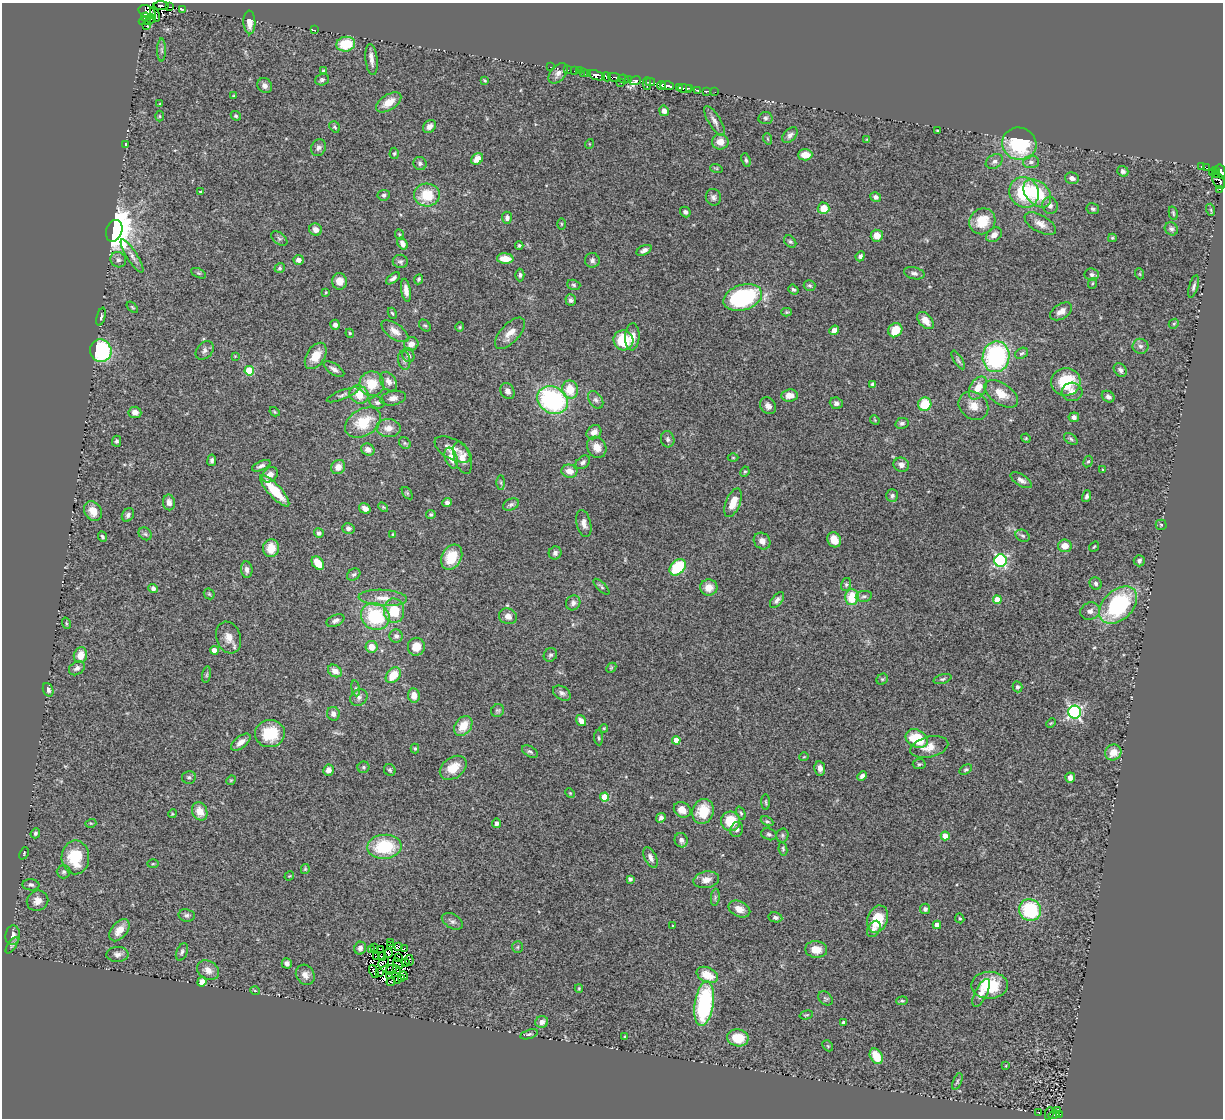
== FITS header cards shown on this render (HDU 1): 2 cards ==
NAXIS1  =                 1221
NAXIS2  =                 1116

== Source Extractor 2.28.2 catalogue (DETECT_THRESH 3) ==
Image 1221 x 1116 px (HDU 1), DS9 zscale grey, 1 PNG px = 1 image px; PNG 1225 x 1120 px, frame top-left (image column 1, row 1116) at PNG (2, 3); each listed source drawn as its Kron ellipse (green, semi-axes under 4 px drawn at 4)
Background 0.504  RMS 0.071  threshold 0.214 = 3 sigma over >= 5 px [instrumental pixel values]
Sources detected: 437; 17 with non-positive FLUX_AUTO (blend fragments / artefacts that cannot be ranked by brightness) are neither listed nor drawn; the other 420 listed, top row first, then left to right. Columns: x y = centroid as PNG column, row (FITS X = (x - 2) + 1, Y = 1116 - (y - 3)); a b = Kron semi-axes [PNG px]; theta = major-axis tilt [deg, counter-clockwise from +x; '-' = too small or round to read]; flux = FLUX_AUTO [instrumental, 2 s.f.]
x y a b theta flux
161 6 7 3 0 130
169 6 4 2 - 19
182 9 3 2 - 44
147 12 9 6 -27 46
155 14 7 3 -68 110
145 17 4 2 - 150
145 20 6 3 20 210
150 20 6 2 39 13
249 22 12 6 -88 43
147 25 3 2 - 33
314 30 3 2 - 84
346 44 9 7 8 160
162 50 11 4 -90 12
371 60 15 6 -83 30
550 67 3 2 - 13
568 70 2 2 - 21
324 71 4 4 - 9.9
574 71 2 2 - 15
579 71 3 2 - 8.3
558 73 12 7 50 18
584 73 3 3 - 17
587 73 2 2 - 13
597 75 8 4 -18 1000
607 77 5 2 - 69
614 77 6 3 -12 120
624 79 5 3 - 84
628 79 3 2 - 51
322 80 7 5 16 10
635 80 6 4 17 340
485 81 4 3 - 6.2
650 82 5 2 - 76
621 83 2 2 - 24
647 84 6 2 89 51
265 86 8 7 - 20
661 86 4 3 - 140
667 86 6 4 -4 1200
679 87 4 3 - 130
685 89 7 4 -5 600
690 89 3 2 - 220
698 90 4 2 - 120
707 91 4 3 - 150
715 92 2 2 - 4
234 96 4 3 - 4.2
389 102 14 7 33 67
160 104 3 3 - 3.9
664 111 5 4 - 23
160 116 5 3 - 4.4
236 116 5 4 - 7.8
765 118 7 6 - 11
714 121 17 6 -58 25
429 126 7 5 43 26
335 127 6 5 - 9
937 131 3 2 - 5.1
790 135 9 6 47 18
768 139 6 3 -70 4.9
867 139 4 3 - 3.8
720 142 8 8 - 50
589 144 5 3 - 3.7
1019 144 17 16 - 330
126 145 4 3 - 8
319 148 8 7 - 16
394 153 6 4 87 7.3
805 155 7 5 1 59
477 159 6 5 - 41
746 160 7 4 -71 7.3
994 161 9 6 32 17
1031 162 8 6 4 17
420 163 7 6 - 11
1201 167 4 3 - 37
716 168 6 4 -18 6
1206 168 4 3 - 58
1216 170 3 2 - 18
1123 171 6 5 - 13
1212 172 3 3 - 32
1221 172 7 3 -78 560
1216 173 3 2 - 30
1072 178 7 5 -17 20
1219 181 9 5 -59 91
1220 189 3 2 - 14
201 192 4 2 - 6
1024 192 16 14 -56 260
1037 193 16 11 -46 190
384 195 6 5 - 11
427 195 13 11 7 140
713 197 8 7 - 17
876 197 5 4 - 16
1050 206 8 7 - 20
824 208 6 6 - 72
1093 209 6 5 - 11
1211 210 6 4 -72 6.4
685 212 6 4 -48 12
1173 213 7 4 -77 7.2
507 218 6 5 - 17
982 221 14 12 43 110
561 224 6 4 -90 5.4
1040 224 17 8 -29 41
1171 229 7 6 - 13
316 230 6 6 - 30
114 231 11 8 71 7400
399 235 5 3 - 5.9
994 235 8 6 39 31
877 236 6 6 - 48
279 238 9 5 -37 11
1112 238 4 3 - 6.1
790 242 7 5 -47 9.3
403 244 6 4 -59 31
519 245 4 3 - 6.4
644 250 8 4 26 16
132 256 19 5 -58 27
860 256 5 4 - 17
505 259 8 5 -4 76
118 260 8 7 - 17
298 260 5 5 - 23
592 260 7 7 - 16
400 261 7 6 - 12
280 268 5 4 - 7.9
198 273 8 4 -26 7.9
914 273 10 6 -12 16
1140 274 5 3 - 4.3
520 275 6 4 90 9.6
1092 275 7 6 - 15
393 278 8 4 38 16
419 279 5 4 - 9
339 281 8 7 - 42
1093 283 5 3 - 5.3
574 285 7 5 -18 9.6
810 286 6 5 - 8.5
1194 286 11 4 74 14
406 290 11 4 -81 33
793 290 5 4 - 8.9
326 292 4 3 - 4.5
743 297 20 12 18 540
571 300 6 5 - 11
132 307 7 3 -44 5.8
1061 311 12 7 32 32
786 312 5 4 - 5.9
392 313 6 4 -67 6.3
101 317 9 4 76 9.4
925 320 10 6 -48 49
1174 324 5 4 - 6.7
335 325 5 5 - 19
425 325 7 5 -45 8.2
460 327 5 4 - 5.6
834 330 5 4 - 33
895 330 7 6 - 86
395 331 16 7 -35 36
350 333 4 4 - 6.1
510 333 19 9 47 50
632 337 13 7 86 40
623 340 10 10 - 160
411 344 7 6 - 32
1140 346 8 7 - 17
205 350 10 7 47 19
101 351 11 10 - 480
1022 353 7 5 30 9.7
408 355 7 6 - 16
235 356 3 3 - 3.3
316 356 14 9 58 73
996 357 15 13 81 690
404 360 9 6 -80 14
958 360 10 4 -59 10
334 369 11 5 -33 19
1120 370 7 6 - 17
249 371 5 4 - 220
389 382 10 7 -56 31
1066 382 15 14 - 190
372 384 12 12 - 110
873 384 4 4 - 14
978 388 12 7 60 69
570 390 9 8 - 98
507 391 8 6 -60 20
1072 392 10 9 - 28
359 394 10 8 -39 82
1001 394 19 10 -34 74
342 395 17 4 21 16
789 395 8 6 5 43
1108 397 7 5 -35 15
393 398 13 7 11 26
552 400 16 13 -28 690
596 400 10 6 -56 15
377 402 7 5 -18 14
836 403 6 5 - 19
925 404 7 6 - 140
768 406 9 7 -53 21
973 406 16 13 -40 58
135 412 6 6 - 28
275 412 5 3 - 5
1074 417 5 5 - 17
875 420 5 4 - 5.2
363 423 19 13 31 150
902 423 7 5 11 12
388 428 12 9 -2 41
594 432 8 6 38 26
1026 438 5 4 - 5.3
668 439 8 6 -75 14
1071 439 8 5 -37 9.7
117 441 5 4 - 9.8
405 443 6 5 - 7.4
597 447 11 9 -62 48
453 449 20 10 -29 54
368 450 7 6 - 28
451 458 11 6 -70 57
462 458 17 8 -73 50
733 458 5 3 - 4.4
212 460 6 4 82 13
583 462 8 5 41 15
1088 462 6 4 61 7
901 465 8 7 - 26
261 466 10 4 23 16
338 467 7 6 - 42
1103 470 4 2 - 4.1
569 471 8 6 -13 50
745 472 5 4 - 6.2
270 475 9 6 43 30
1021 480 12 5 -32 21
501 483 7 4 -90 7
275 491 20 6 -48 150
407 493 7 4 -53 5.9
892 496 6 6 - 14
1087 496 6 4 75 13
169 502 8 6 -83 28
447 503 5 4 - 15
733 503 15 7 69 69
511 504 8 5 25 12
383 507 6 3 -44 5.4
365 508 6 5 - 27
93 511 10 8 -56 51
431 514 5 4 - 8.4
128 515 7 5 54 14
584 524 14 7 -76 30
1161 525 5 5 - 6.6
348 528 6 5 - 16
319 533 5 5 - 15
145 534 7 5 -44 9.6
392 534 3 2 - 3.7
1023 536 7 5 -30 10
102 537 5 4 - 8.6
834 540 8 6 -62 54
762 541 9 7 -45 33
1065 546 7 6 - 54
1094 547 5 3 - 4.9
271 548 9 8 - 78
555 553 6 6 - 16
452 557 13 10 60 120
1000 561 6 6 - 700
1139 561 5 5 - 14
318 563 7 5 -53 76
678 567 9 6 44 240
247 570 8 6 -84 23
354 575 7 5 34 10
1096 583 6 5 - 12
846 584 6 5 - 8.4
601 587 10 4 -44 9
709 587 9 8 - 53
153 588 5 4 - 21
209 594 6 5 - 7.3
864 596 8 5 9 11
852 597 8 6 89 130
383 598 24 8 -3 60
777 600 9 5 52 17
997 600 4 4 - 83
573 603 8 7 - 17
1118 605 22 15 44 550
394 611 12 10 -86 130
1090 611 10 8 21 24
375 616 15 13 -30 310
508 616 9 8 - 31
335 620 9 5 25 16
66 623 6 3 -72 5
396 636 6 6 - 15
229 638 16 12 -70 49
372 647 6 6 - 63
416 647 9 8 - 56
214 650 4 4 - 50
80 655 8 6 74 59
550 655 7 6 - 11
77 668 8 6 34 17
611 668 6 4 47 6
335 671 7 5 -35 37
207 675 8 4 81 8
393 675 9 6 49 99
882 679 6 5 - 6.9
942 679 9 4 17 9.2
1017 687 5 5 - 12
356 688 8 4 -82 9.9
48 690 7 5 -68 15
562 693 10 6 -33 16
414 695 7 6 - 38
359 697 9 7 41 21
498 710 7 6 - 9.2
1075 712 6 6 - 970
333 714 7 6 - 27
581 721 6 4 -55 29
1051 723 5 3 - 4.8
463 726 11 8 53 79
604 728 4 3 - 3.9
270 734 15 13 8 170
599 738 7 3 -85 7
917 739 11 8 -28 180
676 740 4 4 - 50
241 742 11 6 38 33
929 747 19 10 14 60
415 749 5 4 - 6.5
530 752 9 5 -30 11
1113 752 8 7 - 57
804 757 5 3 - 3.7
919 764 6 5 - 7.7
363 767 6 6 - 8.8
453 768 15 10 36 80
820 768 7 5 -81 24
328 770 6 5 - 29
390 770 6 5 - 8.6
966 770 7 4 30 8.1
862 776 5 4 - 15
189 777 7 6 - 12
1070 778 5 5 - 25
231 780 5 4 - 5
570 793 5 4 - 5
605 797 4 4 - 150
766 802 8 3 -89 6.5
682 810 9 7 -33 44
200 811 9 7 -64 55
703 811 13 10 69 120
741 813 7 4 -68 6.6
172 814 4 3 - 4.6
661 818 5 4 - 12
730 821 10 9 - 120
767 821 7 4 -27 8
91 823 5 3 - 5.6
496 823 5 4 - 12
737 830 8 6 69 14
35 833 5 4 - 8.9
769 834 8 5 -18 11
782 835 7 6 - 8.9
945 836 4 4 - 76
681 840 7 6 - 16
384 847 17 12 3 250
783 849 7 4 -80 7.2
24 853 6 3 66 5.8
75 857 17 14 89 170
651 858 11 6 -63 23
153 864 6 4 2 5.9
305 869 5 4 - 5.8
64 872 7 6 - 10
289 876 5 3 - 3.7
630 879 4 3 - 9.6
706 880 13 8 11 37
31 885 8 5 -4 13
715 897 9 3 85 8.2
38 901 11 10 - 37
739 909 11 7 -25 38
925 909 5 5 - 13
1030 910 11 10 - 310
187 915 8 6 -9 13
775 917 7 5 -10 11
960 918 5 4 - 7
878 919 14 10 69 140
452 921 11 7 -30 19
937 925 4 4 - 51
673 926 3 2 - 3.4
874 929 9 6 61 20
119 930 13 7 50 60
13 935 10 7 82 26
390 943 3 2 - 2.8
12 945 9 3 56 9.8
391 946 2 2 - 8.2
399 946 3 3 - 17
517 947 6 5 - 7.7
360 948 6 5 - 20
374 948 4 2 - 16
404 948 3 2 - 4.7
381 949 2 2 - 5.3
816 949 11 8 -5 55
372 950 3 2 - 9
182 952 9 5 67 12
388 953 5 4 - 3.4
117 954 11 7 3 21
377 957 3 2 - 4.1
382 957 4 2 - 4.2
398 957 3 3 - 3.9
409 960 5 3 - 14
384 962 6 3 46 0.42
406 962 2 2 - 3.5
287 963 5 5 - 18
398 964 6 3 -41 4.6
396 969 4 2 - 7.4
208 970 12 9 -31 38
391 970 6 4 30 0.027
374 972 7 2 -66 9.9
379 973 4 2 - 8.4
305 975 10 9 - 30
390 975 3 2 - 9.3
707 975 11 7 -25 82
404 976 4 3 - 0.96
401 979 4 3 - 6.8
398 980 3 2 - 5.7
202 982 5 4 - 25
391 982 4 3 - 12
990 985 18 13 1 180
579 988 4 4 - 4.9
255 991 5 3 - 3.9
981 993 15 6 63 30
825 998 8 6 -44 9.8
902 1001 6 4 5 6.8
704 1004 22 9 81 580
806 1015 7 4 15 6.1
542 1022 6 6 - 23
843 1022 3 3 - 11
529 1034 9 4 18 10
625 1037 3 3 - 5.8
738 1038 11 8 -10 120
828 1046 6 4 -46 6.1
876 1056 8 6 -60 100
1006 1065 4 2 - 3.2
957 1081 9 4 69 7
1057 1111 3 3 - 13
1039 1112 3 2 - 2.7
1049 1113 6 2 81 6.5
1060 1114 3 2 - 70
1054 1115 5 3 - 51
At the frame edge (FLAGS 8, measured only in part): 2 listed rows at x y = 1221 172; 1219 181
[17 non-positive-flux detections neither listed nor drawn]